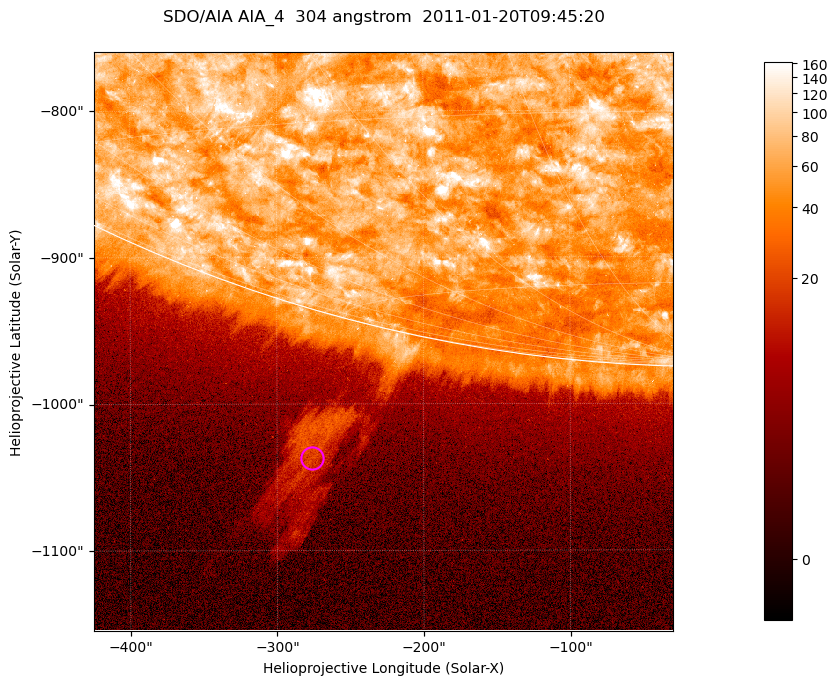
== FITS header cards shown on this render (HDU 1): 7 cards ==
TELESCOP= 'SDO/AIA '           / For AIA: SDO/AIA
INSTRUME= 'AIA_4   '           / For AIA: AIA_ATA1, AIA_ATA2, AIA_ATA3 or AIA_AT
WAVELNTH=                  304 / [angstrom] Wavelength
WAVEUNIT= 'angstrom'           / Wavelength unit: angstrom
DATE-OBS= '2011-01-20T09:45:20.126' / [ISO] Date when observation started; ISO 8
CTYPE1  = 'HPLN-TAN'           / CTYPE1; Typically HPLN
CTYPE2  = 'HPLT-TAN'           / CTYPE2; Typically HPLT

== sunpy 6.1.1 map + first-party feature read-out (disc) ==
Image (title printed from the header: SDO/AIA AIA_4  304 angstrom  2011-01-20T09:45:20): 658 x 658 px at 0.6 arcsec/px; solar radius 975 arcsec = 1625 px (partial field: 2.4% of the solar disc is inside the frame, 46% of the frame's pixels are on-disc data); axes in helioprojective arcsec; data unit not stated in the header (colour bar unlabelled)
Orientation: roll -0.132 deg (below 1 deg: not rotated)
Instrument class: DISC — disc imager (sunpy class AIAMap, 304 A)
Bright regions (active regions / flare kernels): reference = the on-disc median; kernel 5 px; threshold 5 sigma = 114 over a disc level ~61.2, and >= 1.15x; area >= 432 px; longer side >= 8 px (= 4.8 arcsec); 0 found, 0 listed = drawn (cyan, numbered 1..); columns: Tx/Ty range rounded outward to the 2 arcsec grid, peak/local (2 s.f.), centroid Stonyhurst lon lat
Off-limb structures (1.02-1.3 R_sun): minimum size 216 px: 6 found; the strongest spans PA ~165 deg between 1.05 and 1.18 R_sun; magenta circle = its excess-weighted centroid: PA ~165 deg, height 1.1 R_sun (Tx ~-276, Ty ~-1036 arcsec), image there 8.4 x the reference